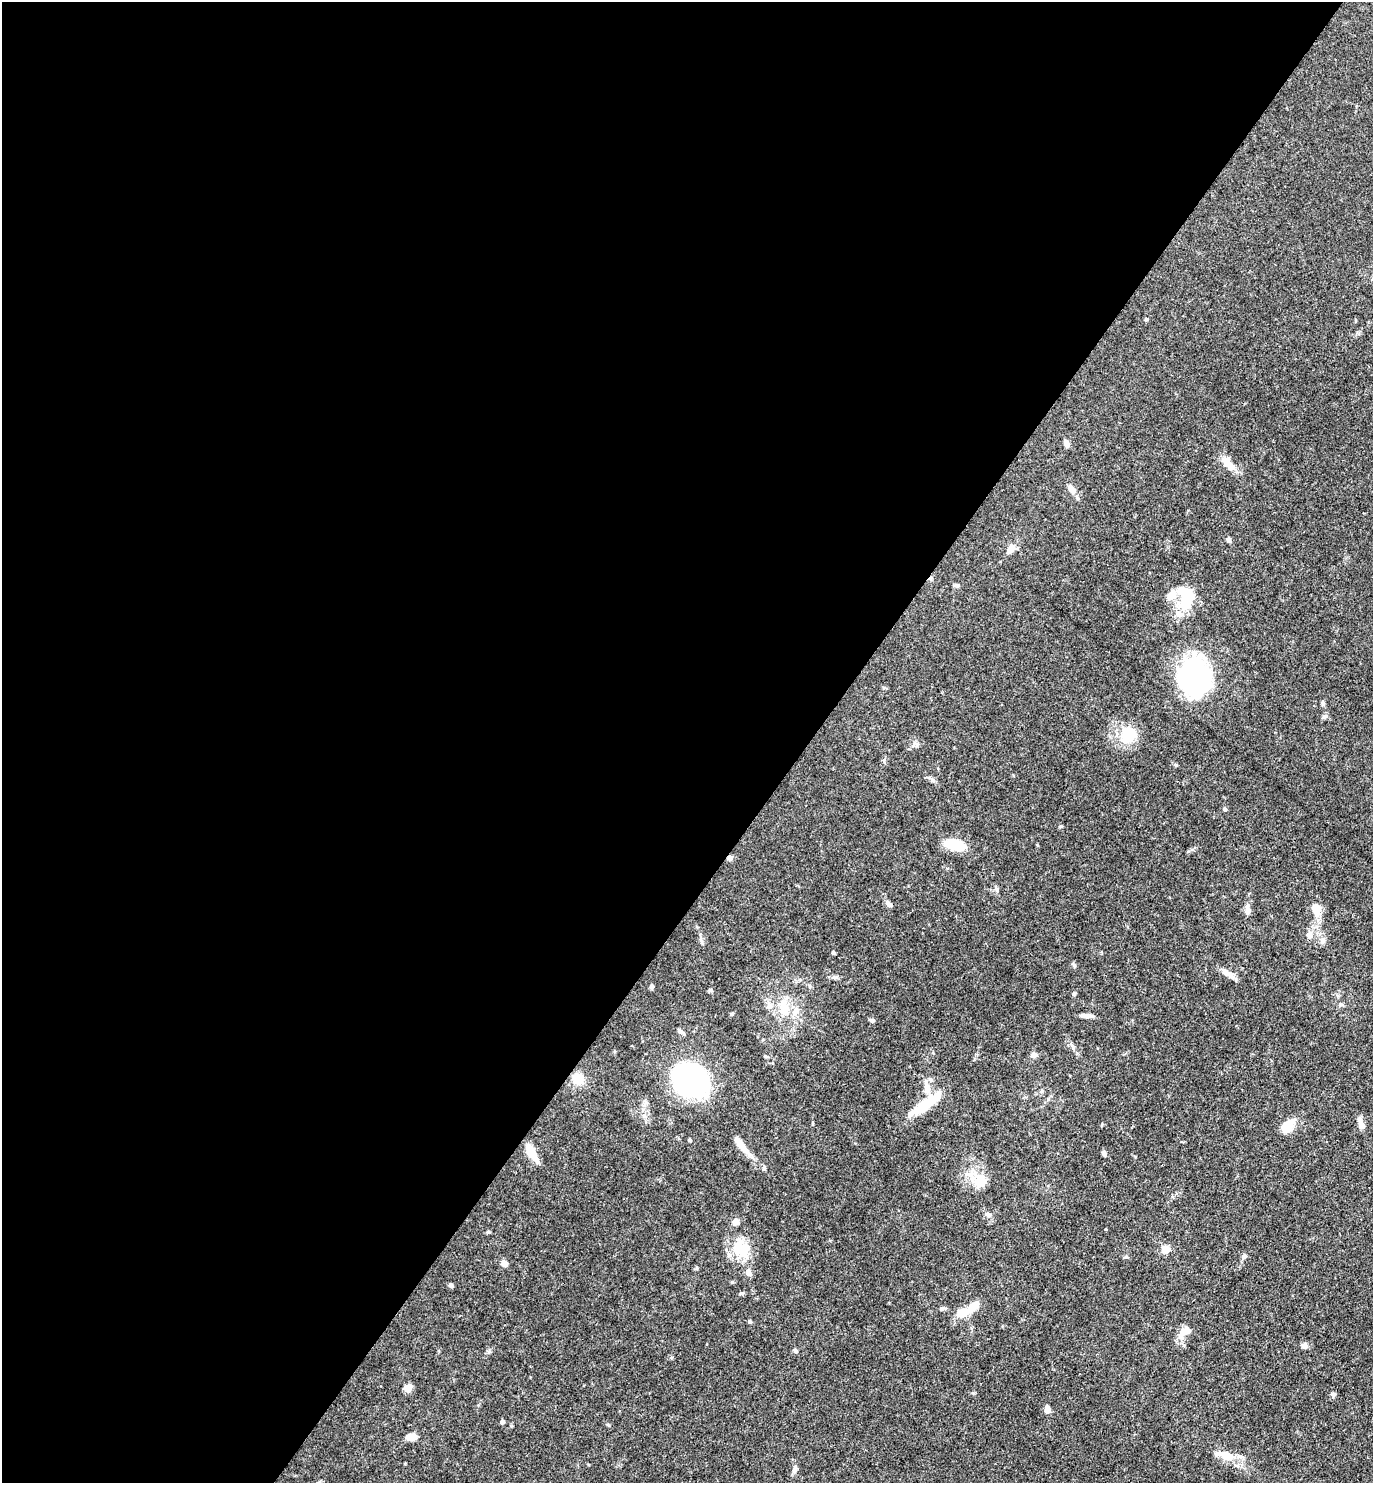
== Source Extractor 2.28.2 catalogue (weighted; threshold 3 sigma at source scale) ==
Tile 5 of 4 x 4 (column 1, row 2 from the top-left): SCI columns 153-1523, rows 2962-4442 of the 5929 x 5923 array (HDU 1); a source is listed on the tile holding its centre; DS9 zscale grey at full resolution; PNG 1375 x 1485 px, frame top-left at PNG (2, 2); no overlay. Shown black and unused: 59% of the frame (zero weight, under 3 of 4 exposures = <1% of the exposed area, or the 3 px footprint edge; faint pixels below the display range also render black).
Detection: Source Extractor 2.28.2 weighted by HDU 2 'WHT'; one run over the whole footprint, this tile lists its part. Background 0.119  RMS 0.0043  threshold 0.0195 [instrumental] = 3 sigma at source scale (4.5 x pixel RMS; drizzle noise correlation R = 1.50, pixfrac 1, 0.05/0.05 arcsec/px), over >= 5 px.
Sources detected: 75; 5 inside a brighter object's white glare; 1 cosmic-ray / hot-pixel residue — not listed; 4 inside a brighter listed object's ellipse — not listed separately; the other 65 listed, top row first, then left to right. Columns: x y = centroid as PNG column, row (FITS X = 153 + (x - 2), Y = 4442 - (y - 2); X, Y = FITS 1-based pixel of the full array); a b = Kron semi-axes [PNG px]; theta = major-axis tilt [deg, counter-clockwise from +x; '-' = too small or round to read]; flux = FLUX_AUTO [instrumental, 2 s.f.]
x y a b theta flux
1066 443 8 5 -72 2.3
1231 466 21 8 -51 4.2
1071 489 11 7 -42 3.2
1229 540 7 5 -75 1.1
1010 549 10 6 50 4.2
958 585 7 5 -21 0.83
1186 596 28 16 -75 16
1193 677 39 33 -78 69
1323 703 6 5 - 0.7
1324 717 6 5 - 0.82
1128 735 24 17 52 12
916 744 7 4 -33 1
932 780 8 5 -45 1
1225 809 5 4 - 0.72
955 845 22 10 -16 12
888 904 9 5 -44 1.5
1316 908 10 8 -89 6
1248 911 10 7 81 2.3
1309 935 9 8 - 2.2
1323 941 9 6 76 1.7
833 953 4 3 - 0.92
1074 965 6 4 -48 0.7
1231 974 13 8 -43 2.5
652 986 5 5 - 0.99
710 990 6 4 -18 0.68
1074 994 6 4 -78 0.71
1340 1004 6 5 - 0.87
770 1006 8 6 36 1.3
784 1008 20 11 -71 7.7
1086 1016 13 5 -2 2.5
872 1020 6 5 - 0.8
1034 1055 8 7 - 1.5
693 1078 40 35 -27 66
578 1079 16 15 - 6
927 1088 16 8 -68 3.8
1042 1091 6 4 88 0.63
923 1106 30 13 34 13
644 1116 7 5 -44 1.3
1361 1125 10 7 -74 2.3
1288 1126 21 12 44 5.5
690 1140 4 3 - 0.72
742 1146 27 7 -53 5.7
531 1152 18 7 -57 12
1104 1154 6 4 -73 1.1
980 1181 20 17 -59 8.2
989 1215 7 5 19 1
736 1222 8 7 - 2.1
741 1249 25 20 -10 12
1165 1249 5 5 - 14
1244 1256 8 6 44 1.2
504 1263 5 5 - 3.4
749 1273 8 6 -64 2.3
451 1285 6 5 - 0.85
973 1306 17 8 40 6.2
749 1321 5 4 - 0.54
1185 1332 17 8 32 5.1
1304 1345 8 6 3 1.7
795 1351 6 5 - 0.99
408 1388 8 6 40 3.9
1333 1394 7 5 0 0.91
1047 1409 7 6 - 2.5
502 1421 4 4 - 1.2
412 1437 11 7 11 4.3
1225 1455 27 10 -15 7.2
795 1469 10 6 82 1.8
Unlisted compact peaks at least as high as the median listed source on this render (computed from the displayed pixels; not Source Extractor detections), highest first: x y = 1176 765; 1060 826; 731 1014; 973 1393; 741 1293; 488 1232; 1147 319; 609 1425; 511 1426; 489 1352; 1126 1257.